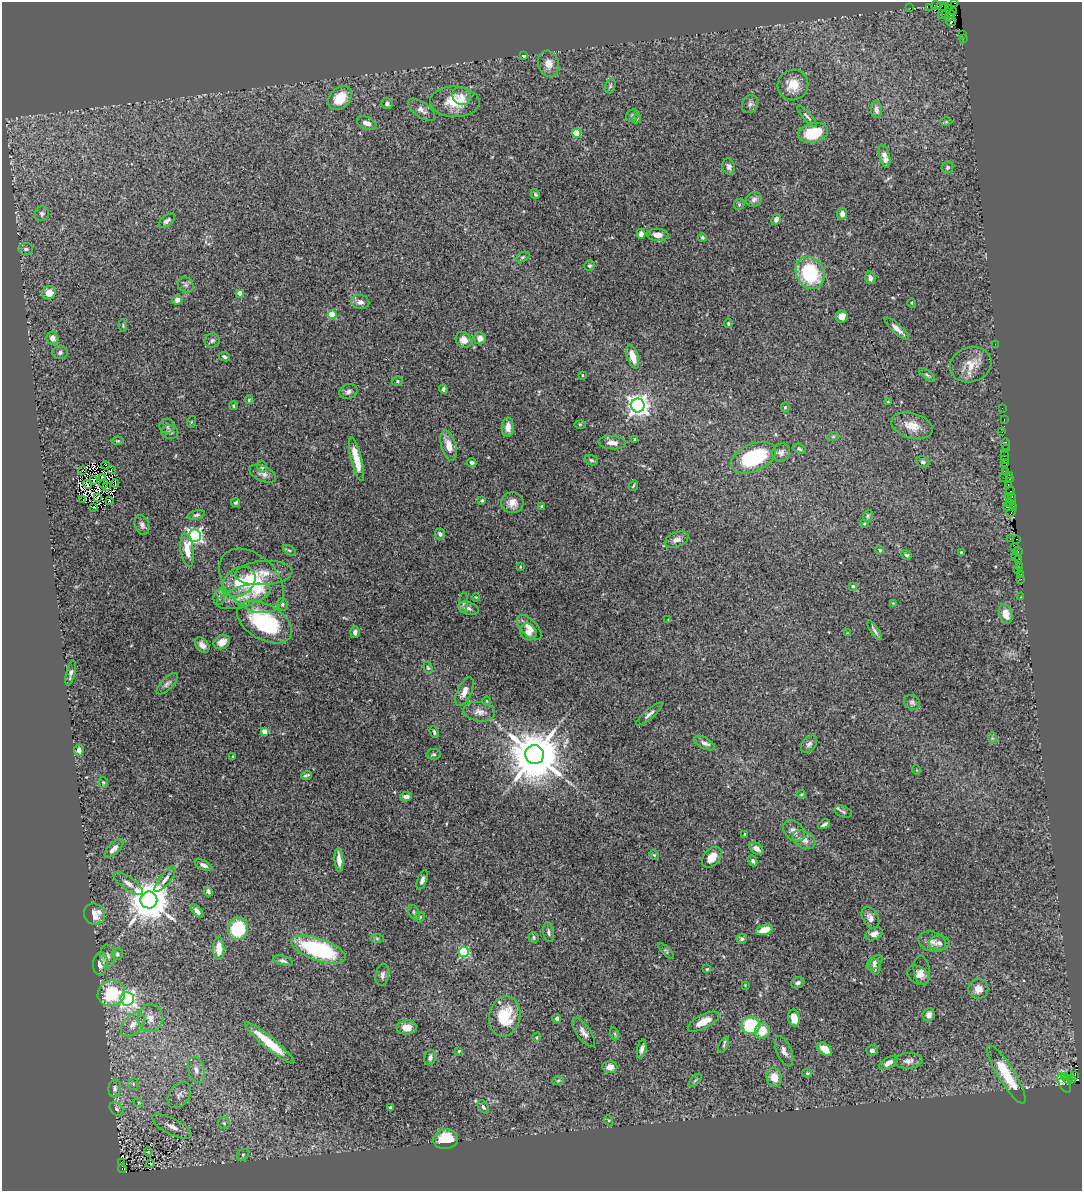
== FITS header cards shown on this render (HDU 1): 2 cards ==
NAXIS1  =                 1080
NAXIS2  =                 1189

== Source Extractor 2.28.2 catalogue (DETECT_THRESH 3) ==
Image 1080 x 1189 px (HDU 1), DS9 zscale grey, 1 PNG px = 1 image px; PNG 1084 x 1193 px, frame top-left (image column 1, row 1189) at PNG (2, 2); each listed source drawn as its Kron ellipse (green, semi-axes under 4 px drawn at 4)
Background 1.56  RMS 0.046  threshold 0.137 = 3 sigma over >= 5 px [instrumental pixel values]
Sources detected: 309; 4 with non-positive FLUX_AUTO (blend fragments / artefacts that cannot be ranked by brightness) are neither listed nor drawn; the other 305 listed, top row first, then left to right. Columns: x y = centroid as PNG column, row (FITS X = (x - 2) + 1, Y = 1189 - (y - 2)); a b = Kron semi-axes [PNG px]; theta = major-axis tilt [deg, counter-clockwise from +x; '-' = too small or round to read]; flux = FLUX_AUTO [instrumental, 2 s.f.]
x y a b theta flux
955 3 3 2 - 12
936 5 5 3 - 100
943 6 6 2 -3 71
930 7 2 2 - 25
910 8 2 2 - 22
949 9 4 2 - 8.2
943 11 8 3 70 44
953 11 3 2 - 150
946 14 3 2 - 26
950 16 6 3 54 400
951 21 5 3 - 77
962 34 2 2 - 3
963 38 3 2 - 2.9
523 56 3 3 - 3.9
549 64 13 10 -75 27
793 85 15 15 - 49
610 86 8 5 72 5.4
461 96 10 8 -36 19
340 98 13 10 45 70
455 102 25 15 -2 81
387 104 5 5 - 7.1
750 104 9 8 - 10
421 110 16 7 -35 17
876 110 8 5 -87 14
632 116 6 6 - 6.2
807 116 13 4 -47 7.3
636 119 4 4 - 6.2
946 122 6 4 0 3.6
367 123 10 6 -23 18
577 133 4 4 - 100
813 133 15 9 13 130
885 156 12 5 -77 21
729 167 8 6 -73 9.4
947 168 6 5 - 6.1
535 194 5 4 - 3.8
754 200 8 7 - 11
739 204 6 5 - 5.1
42 214 7 7 - 9.5
842 214 6 5 - 11
776 219 6 4 64 11
167 221 9 5 38 9.7
641 234 5 4 - 12
658 235 11 6 -4 24
702 237 4 4 - 4.4
26 249 7 6 - 9.9
523 257 7 4 27 4.6
590 265 5 5 - 5.4
810 273 17 13 -64 210
870 278 6 5 - 12
186 285 8 7 - 8.9
49 293 7 6 - 38
240 293 4 4 - 21
177 300 5 5 - 16
360 302 9 7 -9 15
912 303 4 3 - 2.4
332 315 4 4 - 100
842 316 6 6 - 20
728 323 4 3 - 4.2
123 326 6 4 -81 3.9
897 329 16 4 -42 20
52 338 6 6 - 16
480 338 6 6 - 18
464 340 9 7 -46 24
212 341 8 7 - 8.7
995 344 2 2 - 3.6
60 352 7 7 - 8.6
224 357 6 4 -24 6.7
633 357 12 5 -72 40
971 365 21 17 18 54
582 375 3 3 - 2.7
927 375 10 4 -39 6.7
397 381 5 5 - 4.9
443 389 4 3 - 5.9
348 392 9 7 19 11
249 400 4 3 - 5.2
888 402 3 3 - 3.1
638 405 7 7 - 2300
233 406 4 3 - 3.6
785 407 5 4 - 4.7
1002 408 2 2 - 8.3
1004 420 3 2 - 17
191 422 6 3 71 3.2
580 424 6 4 1 3.2
167 426 7 7 - 10
912 426 21 12 -16 50
508 427 10 6 88 26
170 432 8 7 - 9
1002 432 2 2 - 4.9
833 436 6 4 19 4.2
635 439 3 3 - 4.3
117 441 6 4 10 3.6
612 443 14 6 -4 20
1006 444 6 3 89 51
449 446 15 7 -75 34
799 449 7 4 -24 5.3
1007 449 3 3 - 28
781 452 9 8 - 14
1004 456 2 2 - 10
753 458 24 13 23 260
356 459 22 5 -76 58
1005 459 2 2 - 9.6
591 460 7 5 -16 6.1
923 462 7 5 -25 7
472 463 5 4 - 8.2
1006 464 2 2 - 6.3
106 465 4 2 - 3.5
262 467 5 5 - 6.2
83 470 3 2 - 14
111 470 4 2 - 4.7
1005 472 2 2 - 18
263 474 14 7 -24 17
1010 475 3 2 - 18
103 477 3 2 - 4
1004 478 3 2 - 52
1010 479 3 2 - 22
94 480 4 2 - 1.2
115 483 4 2 - 1.5
88 484 4 2 - 0.48
103 484 5 2 - 2
1008 485 2 2 - 2.9
633 486 5 3 - 3.6
107 487 4 2 - 0.15
1010 491 4 2 - 39
97 497 3 2 - 6.6
1008 497 2 2 - 12
1012 498 5 2 - 34
83 499 2 2 - 2.1
109 500 4 2 - 1.2
482 500 3 3 - 5.2
236 502 5 3 - 5.3
512 503 11 10 - 28
1010 503 3 3 - 14
1009 506 6 3 16 34
94 507 3 2 - 4.1
542 507 3 3 - 4.5
1013 508 3 2 - 8.3
1011 513 5 2 - 71
196 515 9 4 13 6.6
868 516 6 4 69 4.4
864 524 3 3 - 3
142 525 10 7 -69 11
440 534 5 5 - 8.2
195 536 6 6 - 830
677 539 12 7 20 16
1010 539 3 2 - 14
1017 539 3 2 - 11
1014 548 2 2 - 6.1
187 550 17 6 -82 46
289 550 7 4 -35 5.3
880 550 4 4 - 3.1
1017 551 5 3 - 30
961 552 3 3 - 2.6
906 555 5 4 - 6.3
1015 556 2 2 - 160
1019 559 3 2 - 4.3
520 567 4 2 - 2.2
1020 567 3 2 - 9.4
1018 570 2 2 - 4.1
264 573 28 12 4 52
1021 574 3 3 - 11
1021 579 3 2 - 3.4
251 581 38 25 -45 210
239 582 18 13 35 64
853 586 3 3 - 3.9
243 596 28 10 16 53
219 597 8 6 81 10
476 597 4 3 - 2.7
1021 597 3 2 - 2.1
463 603 10 4 85 7.5
893 603 4 3 - 2.2
282 604 6 5 - 5.9
468 608 11 6 -18 10
1006 614 10 6 -73 37
668 620 3 3 - 1.9
264 622 30 17 -30 280
529 627 16 8 -46 25
874 630 11 3 -58 8
355 632 6 5 - 12
528 632 9 7 -49 16
847 633 3 2 - 1.6
222 642 8 6 31 23
202 645 8 6 -51 16
428 668 6 4 -72 4.6
71 673 13 4 76 11
167 684 14 5 45 11
464 692 16 7 65 24
487 701 5 3 - 2.4
912 702 8 7 - 8.3
479 712 16 9 -8 23
649 714 17 4 40 12
264 732 4 4 - 35
434 732 6 4 -66 5.6
992 738 6 4 -72 3.8
704 743 11 5 -28 14
809 744 10 6 48 11
79 750 6 5 - 10
434 754 7 5 10 6.4
535 755 9 9 - 21000
233 757 3 3 - 3.6
916 770 5 3 - 2.2
306 775 5 3 - 5.5
103 782 5 4 - 3.8
801 794 4 3 - 3.1
406 796 5 4 - 13
843 812 9 5 -22 7.1
824 824 6 3 31 7
794 831 12 9 -46 20
745 834 3 3 - 3.3
804 840 12 8 -31 22
114 848 12 5 45 21
756 849 8 5 -35 16
654 855 5 4 - 3.5
712 857 12 8 50 31
339 860 12 4 -85 23
753 861 5 4 - 6.4
203 865 9 4 -24 13
165 879 16 5 51 17
422 880 10 4 69 9.8
128 883 18 6 -36 20
208 891 5 4 - 7.8
149 900 8 8 - 12000
197 911 8 4 -47 13
414 912 8 5 -63 6.4
94 914 11 10 - 44
420 917 6 4 47 4
870 918 11 7 -59 16
238 929 11 10 - 150
764 930 9 5 19 47
549 932 10 5 -80 9.6
874 934 9 6 22 14
534 937 5 5 - 4.4
377 939 6 4 -1 5.1
742 939 5 5 - 6.7
932 942 14 10 -17 22
939 943 10 7 0 15
219 948 11 5 -90 39
318 950 29 11 -19 320
666 951 10 4 -45 5.3
464 952 5 5 - 230
117 954 6 5 - 6.9
107 956 11 7 -86 15
283 961 10 4 -15 8
874 962 9 6 43 10
100 963 12 7 84 26
875 967 8 5 -77 11
707 969 4 4 - 3.6
922 970 15 8 -81 18
382 975 11 6 78 11
918 975 12 8 -36 16
798 983 7 5 22 8.9
745 985 4 4 - 2.4
978 989 10 10 - 26
111 993 14 12 28 130
127 999 7 6 - 880
929 1015 7 6 - 13
505 1016 20 15 80 110
150 1018 14 12 81 34
557 1018 4 4 - 7.5
794 1018 8 5 -80 43
704 1022 17 7 26 49
133 1024 14 9 45 28
751 1025 9 8 - 190
407 1027 10 7 1 31
762 1031 8 7 - 56
584 1032 17 6 -55 18
615 1034 6 4 -72 4.1
537 1037 5 3 - 2.8
270 1043 31 6 -39 92
723 1045 8 4 62 5.7
642 1049 9 4 78 11
825 1049 8 5 -38 31
872 1050 6 5 - 11
459 1051 3 2 - 2.7
784 1051 16 7 -67 18
430 1058 8 5 72 10
908 1061 14 8 3 18
888 1063 10 5 31 22
610 1067 7 6 - 23
196 1070 13 8 -75 20
807 1073 5 4 - 4.3
1006 1075 33 8 -58 120
1074 1075 3 2 - 49
1065 1076 3 3 - 97
774 1077 9 7 -75 37
1068 1079 5 2 - 2.7
1072 1079 4 3 - 190
558 1080 6 4 3 4.1
695 1080 8 3 45 5.2
1064 1083 10 5 -65 31
133 1084 5 5 - 4.5
115 1088 9 6 84 10
179 1095 14 10 54 21
139 1103 5 3 - 3.1
483 1107 7 4 -58 7.4
390 1108 4 3 - 5.6
116 1109 8 5 -42 8.1
608 1120 5 3 - 3.2
224 1123 6 6 - 6.4
172 1127 22 8 -27 30
446 1139 12 9 9 87
148 1152 4 2 - 2.4
243 1155 6 5 - 5.9
121 1163 3 3 - 100
150 1163 4 2 - 2
122 1168 4 4 - 750
At the frame edge (FLAGS 8, measured only in part): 1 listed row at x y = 955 3
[4 non-positive-flux detections neither listed nor drawn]